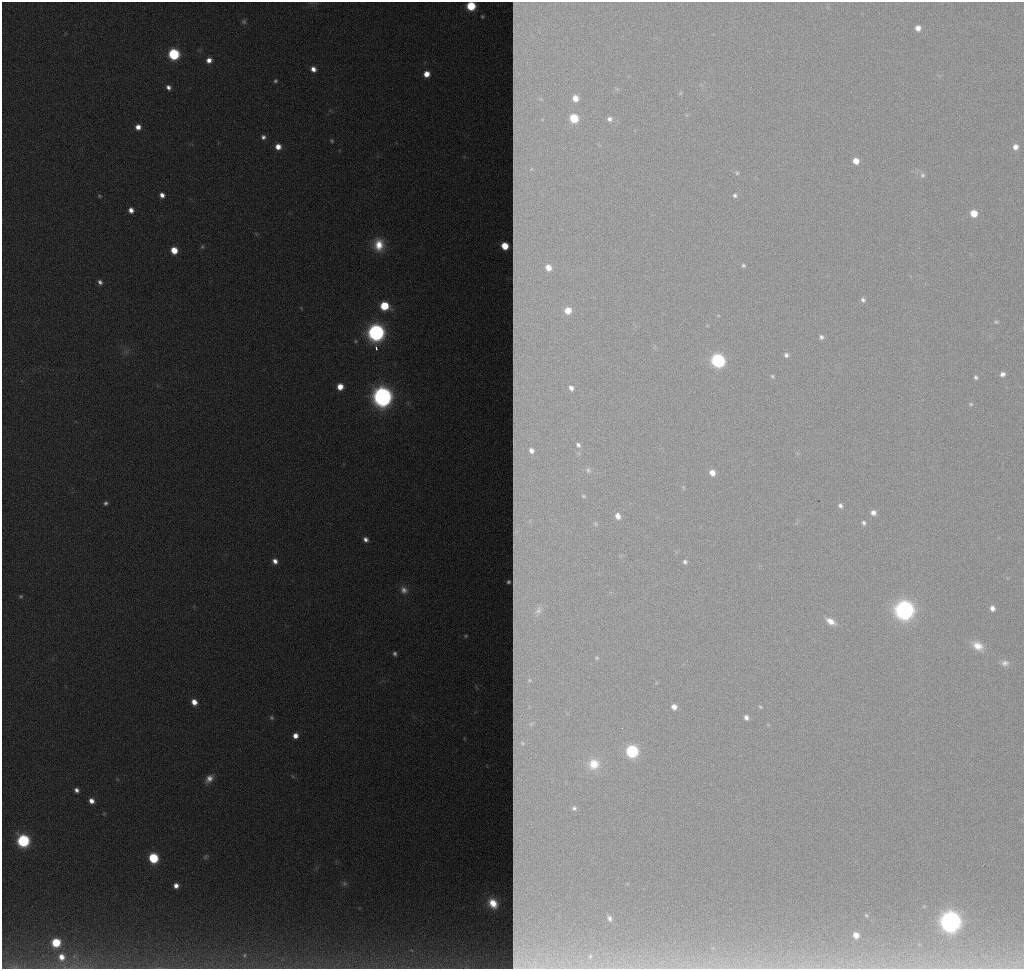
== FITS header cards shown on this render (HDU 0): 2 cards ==
NAXIS1  =                 1022
NAXIS2  =                  967

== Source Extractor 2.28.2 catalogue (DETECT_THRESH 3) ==
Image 1022 x 967 px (HDU 0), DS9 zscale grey, 1 PNG px = 1 image px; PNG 1026 x 971 px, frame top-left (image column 1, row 967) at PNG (2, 2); no overlay
Background 1120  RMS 12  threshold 35.1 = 3 sigma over >= 5 px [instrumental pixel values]
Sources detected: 106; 2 with non-positive FLUX_AUTO (blend fragments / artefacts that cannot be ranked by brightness) are not listed; the other 104 listed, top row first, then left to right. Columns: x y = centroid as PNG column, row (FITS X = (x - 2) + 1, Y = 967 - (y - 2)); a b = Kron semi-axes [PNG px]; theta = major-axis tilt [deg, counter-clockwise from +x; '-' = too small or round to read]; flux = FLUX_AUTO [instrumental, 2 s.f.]
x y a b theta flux
471 6 6 6 - 36000
482 16 3 2 - 850
244 22 6 6 - 1700
918 28 5 5 - 4600
174 54 7 6 - 80000
209 60 6 5 - 5700
313 69 6 5 - 5600
426 74 7 7 - 10000
275 81 5 4 - 1400
168 87 5 5 - 3400
575 98 5 4 - 5400
574 118 6 5 - 23000
610 119 6 6 - 2500
138 127 5 5 - 5900
263 137 6 6 - 2900
332 141 4 4 - 1100
278 147 6 6 - 7400
1015 147 6 6 - 4200
856 161 6 5 - 7300
737 173 5 5 - 980
922 175 7 7 - 1900
162 195 5 5 - 4700
735 195 5 5 - 1500
99 196 5 4 - 1000
131 210 5 5 - 4900
974 213 6 5 - 12000
379 245 15 12 -88 17000
505 246 5 5 - 14000
202 247 6 5 - 1300
174 250 6 5 - 14000
743 265 5 5 - 1300
548 267 6 5 - 6300
100 282 6 5 - 2900
863 300 7 6 - 2000
384 306 7 6 - 32000
568 310 5 5 - 8400
996 322 5 5 - 1200
376 332 8 8 - 390000
821 337 6 5 - 1900
356 341 5 5 - 1100
376 348 5 3 - 2800
786 355 5 5 - 1800
718 360 8 7 - 130000
1002 374 6 5 - 3000
772 376 5 4 - 1000
976 377 5 4 - 1500
340 387 6 5 - 11000
571 388 4 4 - 2100
382 397 8 8 - 770000
971 404 6 4 -22 1000
578 445 4 3 - 1200
588 470 5 4 - 900
712 473 6 5 - 5800
106 503 5 5 - 2100
840 506 6 5 - 2000
873 513 6 6 - 3600
618 516 9 7 -66 4300
864 523 5 4 - 1700
366 539 6 6 - 3700
275 561 6 6 - 4800
685 562 5 5 - 1700
404 590 10 10 - 5700
21 596 4 4 - 1100
992 608 6 5 - 3600
904 610 8 8 - 450000
537 611 21 13 62 13000
830 621 11 6 -31 6200
466 636 8 7 - 3200
978 646 13 10 -31 8600
395 654 5 4 - 2000
596 658 4 3 - 630
1005 663 9 7 3 3200
194 702 6 5 - 7800
674 707 5 5 - 4100
760 707 5 4 - 860
271 717 5 5 - 1400
746 717 5 4 - 2800
622 728 2 2 - 1300
295 736 6 5 - 5900
464 738 9 6 -75 2400
632 751 7 6 - 94000
594 764 9 9 - 9400
209 778 11 7 45 6200
117 779 5 3 - 740
77 790 5 5 - 3300
91 801 5 5 - 5500
574 808 3 3 - 910
23 841 7 7 - 120000
206 857 7 6 - 1700
153 858 7 6 - 51000
344 883 7 7 - 1800
176 886 5 5 - 4700
493 903 7 6 - 9100
866 915 5 3 - 740
609 918 7 5 -77 2200
951 921 8 8 - 620000
856 935 5 5 - 6300
56 943 6 6 - 35000
244 955 6 5 - 1500
61 957 11 10 - 13000
75 966 15 5 0 5200
466 966 18 11 -69 9300
14 967 17 6 -2 4700
159 968 8 3 19 1500
At the frame edge (FLAGS 8, measured only in part): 5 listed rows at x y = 471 6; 75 966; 466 966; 14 967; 159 968
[2 non-positive-flux detections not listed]